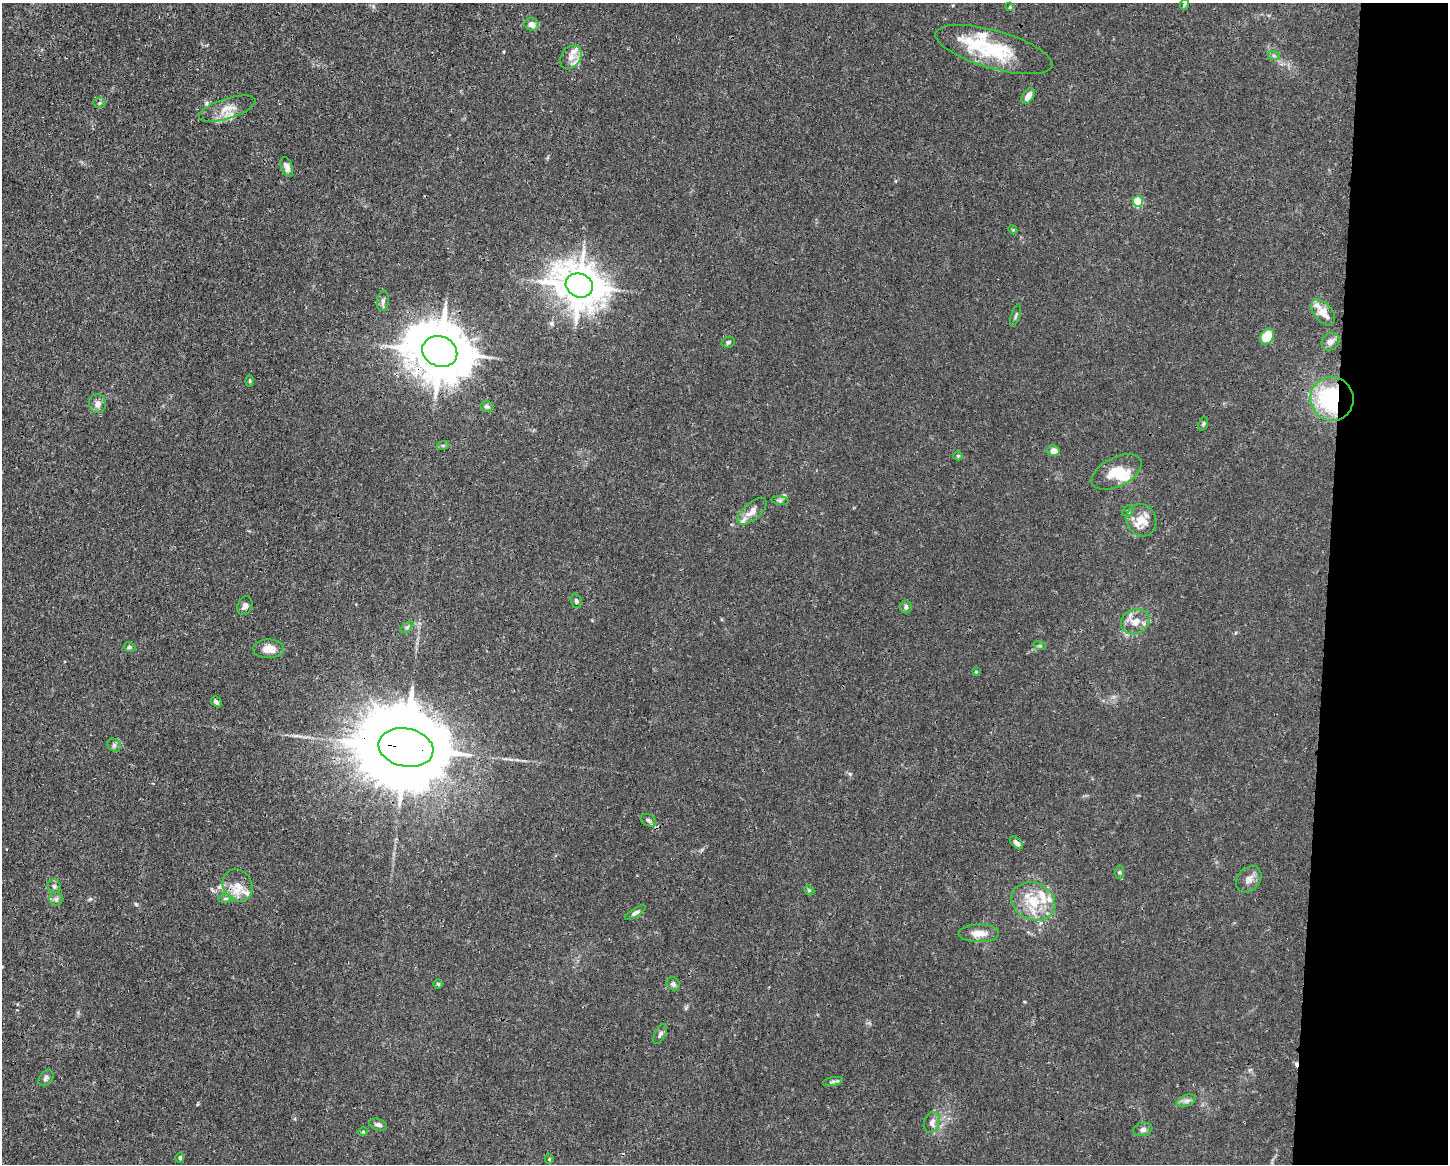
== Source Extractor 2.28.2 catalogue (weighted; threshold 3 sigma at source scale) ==
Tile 9 of 3 x 4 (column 3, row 3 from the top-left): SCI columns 2999-4444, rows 1168-2329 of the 4663 x 4660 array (HDU 1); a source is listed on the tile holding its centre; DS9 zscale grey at full resolution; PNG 1450 x 1166 px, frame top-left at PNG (2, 3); each listed source drawn as its Kron ellipse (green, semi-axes under 4 px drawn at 4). Shown black and unused: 8% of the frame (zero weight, under 3 of 4 exposures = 1% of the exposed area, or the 3 px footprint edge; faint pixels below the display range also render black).
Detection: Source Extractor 2.28.2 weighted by HDU 2 'WHT'; one run over the whole footprint, this tile lists its part. Background 0.0155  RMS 0.0022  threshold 0.01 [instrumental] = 3 sigma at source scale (4.5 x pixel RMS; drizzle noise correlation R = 1.50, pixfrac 1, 0.05/0.05 arcsec/px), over >= 5 px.
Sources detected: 82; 1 inside a brighter object's white glare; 1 cosmic-ray / hot-pixel residue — neither listed nor drawn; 11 inside a brighter listed object's ellipse — not listed separately; the other 69 listed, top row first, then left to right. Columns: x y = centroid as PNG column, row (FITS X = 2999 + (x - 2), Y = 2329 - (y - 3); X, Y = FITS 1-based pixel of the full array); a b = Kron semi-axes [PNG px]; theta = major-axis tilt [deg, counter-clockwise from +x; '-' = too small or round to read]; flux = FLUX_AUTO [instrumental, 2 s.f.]
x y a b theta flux
1185 4 6 3 70 0.26
1010 7 4 4 - 0.23
532 25 7 6 - 1.7
994 50 60 19 -16 15
1274 56 6 4 -19 0.39
571 57 13 9 54 1.7
1028 96 9 5 58 1.7
99 103 6 5 - 0.34
227 109 29 10 17 3
287 167 10 5 -70 0.97
1138 202 5 5 - 14
1013 230 5 3 - 0.22
579 285 14 11 -23 670
383 301 10 6 82 0.77
1323 312 15 9 -51 2.9
1016 315 11 3 72 0.39
1267 336 8 6 59 5.3
728 342 7 5 20 0.47
1330 342 9 8 - 1.3
440 351 18 15 -23 1400
250 381 6 4 89 0.28
1332 399 22 21 - 26
98 404 9 8 - 1.3
487 406 6 5 - 0.55
1203 424 7 4 70 0.35
443 445 6 4 18 0.32
1053 451 6 5 - 1.5
958 456 5 4 - 0.24
1117 472 27 14 27 5.1
780 500 8 4 -8 0.45
752 511 18 8 41 2.2
1128 511 6 5 - 0.37
1141 520 16 14 -67 3.8
576 601 7 5 -74 0.51
245 606 10 7 68 0.85
906 607 6 5 - 0.61
1135 622 15 12 22 2.8
407 627 7 4 37 0.4
1040 646 6 4 -18 0.36
129 647 6 4 -11 0.43
269 649 15 9 1 2.8
976 671 3 3 - 0.23
216 702 6 4 -46 0.55
114 745 7 6 - 0.49
406 748 28 19 -11 5200
648 820 8 5 -29 0.55
1017 843 8 4 -47 0.87
1120 872 7 4 90 0.37
1249 879 14 11 52 1.6
238 885 17 14 -62 3.2
54 886 7 6 - 0.58
809 890 6 4 -45 0.31
225 898 7 3 0 0.37
56 899 6 6 - 0.6
1033 901 22 18 -24 7.2
635 913 12 4 32 0.66
979 933 20 9 0 2.5
438 984 4 4 - 0.28
673 984 7 6 - 0.69
660 1034 11 5 63 0.59
46 1078 9 6 48 0.7
833 1081 10 4 11 0.52
1186 1101 10 5 23 0.75
932 1122 11 7 72 1.2
378 1125 9 5 -18 0.72
1143 1129 9 6 11 0.85
363 1132 5 4 - 0.28
180 1158 5 4 - 0.41
549 1159 5 4 - 0.24
Overlapping masked pixels (flux is a lower limit): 5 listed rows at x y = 579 285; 440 351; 1332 399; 406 748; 238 885